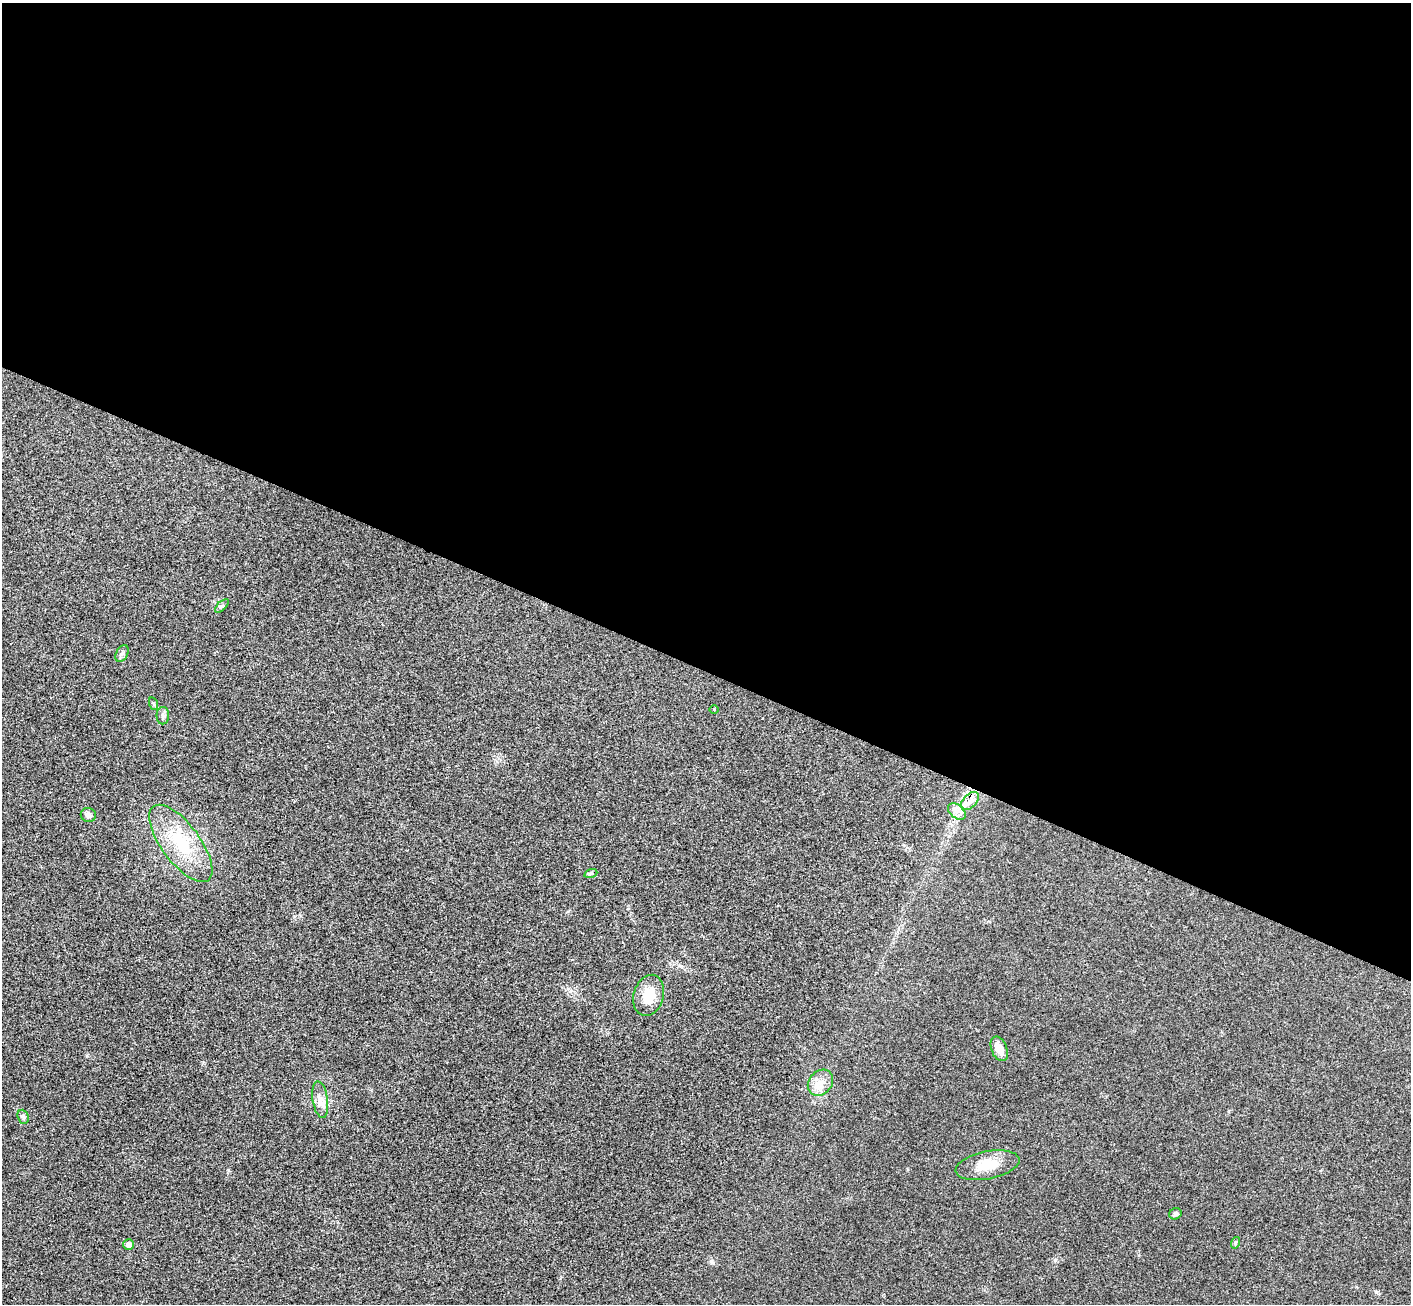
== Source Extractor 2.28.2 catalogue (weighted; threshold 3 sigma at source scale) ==
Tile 3 of 4 x 4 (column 3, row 1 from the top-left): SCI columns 2852-4260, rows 4110-5411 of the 5707 x 5742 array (HDU 1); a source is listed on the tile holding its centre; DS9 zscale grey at full resolution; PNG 1413 x 1306 px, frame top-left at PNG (2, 3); each listed source drawn as its Kron ellipse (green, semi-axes under 4 px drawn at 4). Shown black and unused: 51% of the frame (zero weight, under 3 of 4 exposures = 6% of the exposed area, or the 3 px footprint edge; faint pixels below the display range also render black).
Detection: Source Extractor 2.28.2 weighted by HDU 2 'WHT'; one run over the whole footprint, this tile lists its part. Background 0.0358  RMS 0.0065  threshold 0.0291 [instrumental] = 3 sigma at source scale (4.5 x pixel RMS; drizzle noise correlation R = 1.50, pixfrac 1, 0.05/0.05 arcsec/px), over >= 5 px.
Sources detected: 19; all 19 listed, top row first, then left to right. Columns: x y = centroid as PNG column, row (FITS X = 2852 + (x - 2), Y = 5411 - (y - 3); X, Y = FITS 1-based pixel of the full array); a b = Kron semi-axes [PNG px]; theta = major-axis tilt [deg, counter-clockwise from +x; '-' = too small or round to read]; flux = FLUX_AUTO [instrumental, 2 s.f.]
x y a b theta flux
222 606 8 3 45 0.98
122 653 9 5 62 1.7
154 704 6 4 -71 0.9
714 709 5 3 - 0.53
163 716 9 6 90 2
970 801 11 6 45 3.9
957 811 10 6 -42 3.6
88 815 8 7 - 2.8
181 843 46 19 -53 35
591 873 7 4 19 1
649 995 21 15 74 14
999 1049 13 8 -69 7.1
820 1083 14 11 51 7
320 1100 18 7 -81 5.3
23 1117 7 5 -69 1.4
988 1165 32 14 11 15
1175 1214 6 5 - 1.4
1235 1243 6 3 72 0.78
129 1245 5 5 - 3.2
Overlapping masked pixels (flux is a lower limit): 1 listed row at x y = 957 811
Unlisted compact peaks at least as high as the median listed source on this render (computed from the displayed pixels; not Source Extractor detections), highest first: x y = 1055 1260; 228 1170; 1376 1292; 711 1261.